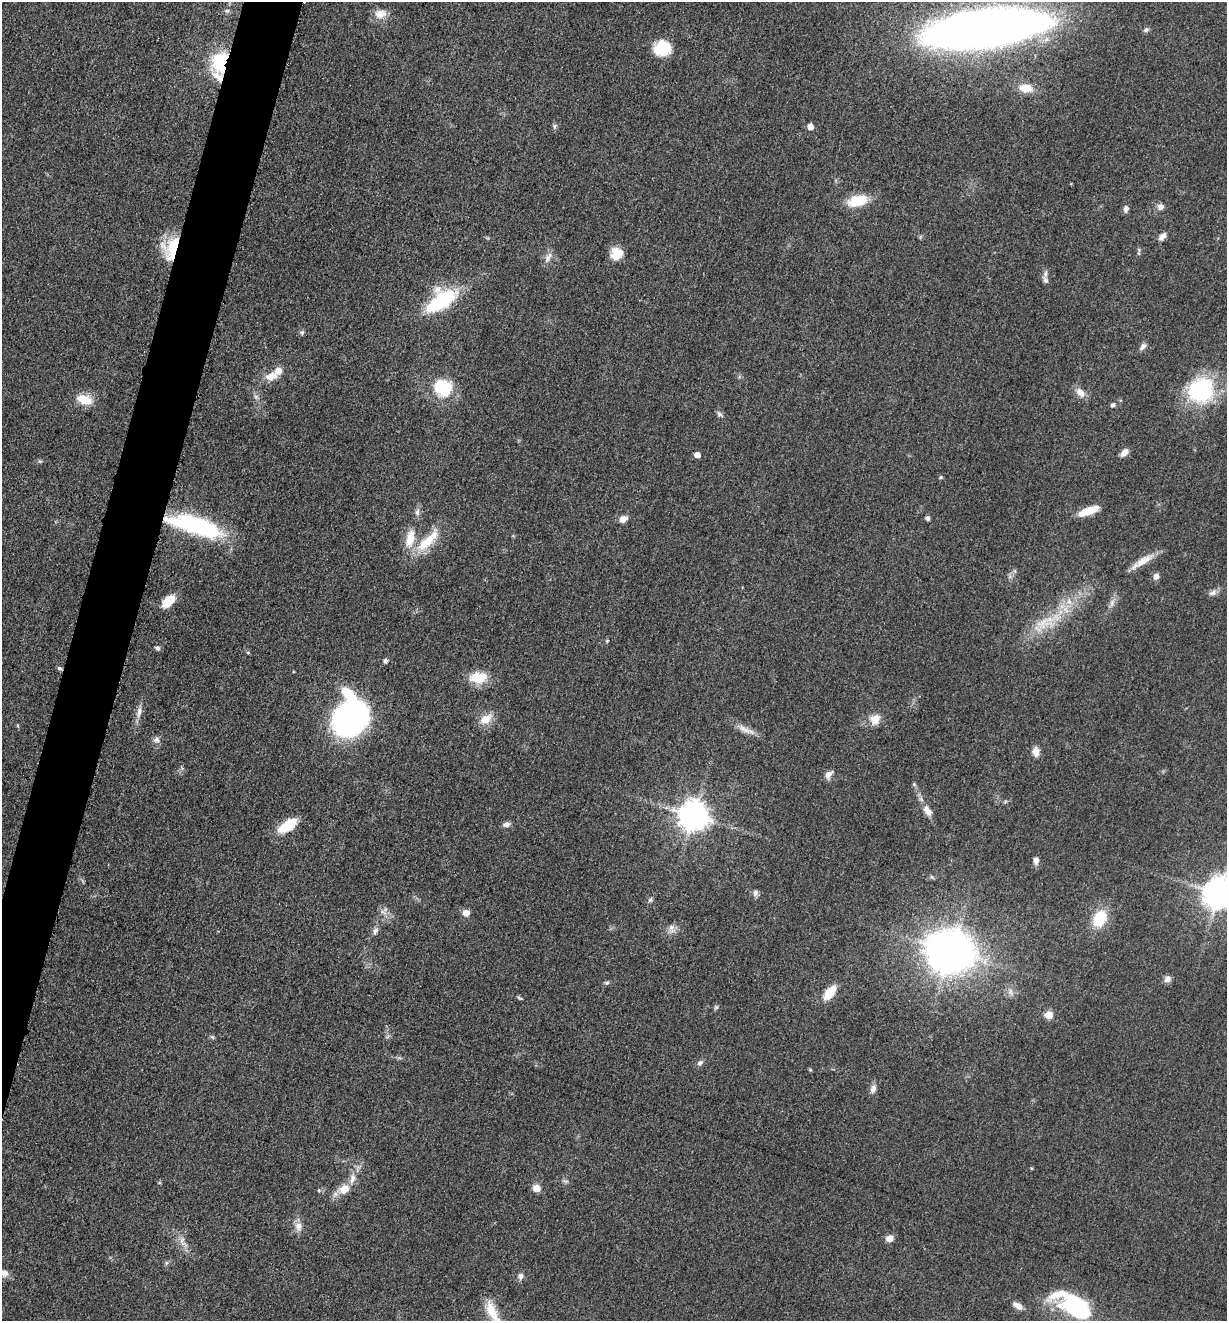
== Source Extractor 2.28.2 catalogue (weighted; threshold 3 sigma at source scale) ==
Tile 7 of 4 x 4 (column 3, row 2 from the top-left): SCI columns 2716-3940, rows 2648-3966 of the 5307 x 5292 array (HDU 1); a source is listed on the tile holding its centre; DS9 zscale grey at full resolution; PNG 1229 x 1323 px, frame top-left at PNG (2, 2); no overlay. Shown black and unused: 4% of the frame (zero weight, under 3 of 5 exposures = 1% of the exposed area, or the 3 px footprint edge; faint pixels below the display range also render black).
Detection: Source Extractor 2.28.2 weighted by HDU 2 'WHT'; one run over the whole footprint, this tile lists its part. Background 0.05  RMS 0.0056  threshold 0.025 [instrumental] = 3 sigma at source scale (4.5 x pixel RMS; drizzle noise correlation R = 1.50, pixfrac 1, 0.05/0.05 arcsec/px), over >= 5 px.
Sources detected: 103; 2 inside a brighter object's white glare — not listed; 3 inside a brighter listed object's ellipse — not listed separately; the other 98 listed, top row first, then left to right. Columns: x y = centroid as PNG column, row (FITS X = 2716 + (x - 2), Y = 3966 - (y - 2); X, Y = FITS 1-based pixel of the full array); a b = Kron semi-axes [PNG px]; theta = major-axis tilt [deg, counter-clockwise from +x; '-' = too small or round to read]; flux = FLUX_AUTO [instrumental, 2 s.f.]
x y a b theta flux
227 11 6 5 - 1.2
381 14 16 11 1 6.2
985 30 94 26 8 670
1146 30 8 6 36 1.4
662 48 18 16 14 17
221 62 15 12 78 40
1026 88 12 8 -12 8.8
555 126 7 6 - 1.3
810 127 5 5 - 6.2
858 200 22 11 13 17
1160 207 9 8 - 2.3
1126 209 8 6 77 2.1
1162 237 10 6 47 3.1
172 248 25 16 67 27
617 253 15 13 22 8.5
548 257 16 6 59 3.2
1046 280 10 7 -53 2.3
441 300 35 18 34 45
302 332 7 6 - 1.3
1143 347 11 6 49 2.1
271 376 17 10 16 6.6
443 388 22 20 -1 24
1201 390 33 30 35 47
1080 392 16 9 -48 4.6
256 396 7 6 - 1.5
84 399 19 10 -19 11
1113 405 5 5 - 1.7
720 414 11 5 -38 1.4
1124 453 10 7 45 3.7
697 455 5 5 - 4
40 461 6 5 - 0.85
941 477 5 4 - 0.74
1089 511 22 7 20 12
417 512 11 6 83 2.3
927 518 5 5 - 1.6
623 519 8 6 30 4.2
191 523 54 21 -8 57
410 538 24 11 78 11
426 542 31 13 42 17
1142 561 33 8 32 7.8
1015 571 6 4 -72 0.86
1156 576 8 7 - 2.4
1213 593 12 7 28 2.4
168 601 14 8 42 12
1069 601 10 8 -76 4.3
1112 603 10 6 65 2.4
1042 622 26 19 39 17
607 641 5 4 - 0.58
157 648 7 6 - 1.4
385 661 6 5 - 1.2
59 668 7 5 -17 1.1
478 677 24 14 3 12
139 712 18 7 78 3.9
486 719 18 11 31 7.4
875 719 13 12 - 6.6
351 720 30 26 51 200
744 729 25 8 -29 5.4
156 740 9 8 - 2.1
1036 752 11 7 -85 4.3
828 775 12 7 47 3.2
927 811 16 9 -58 4.8
694 816 9 9 - 860
506 824 9 6 11 2.3
287 826 24 11 34 15
1036 861 8 6 -89 2.8
932 877 7 4 -45 0.88
755 893 9 7 84 1.8
1219 893 10 9 - 1000
650 900 7 5 73 1.2
383 912 11 4 -33 2.1
466 913 7 7 - 3.9
1100 919 17 12 63 19
672 928 14 8 -65 3.3
375 931 10 6 57 2
950 951 18 16 -10 930
1167 979 9 8 - 2.4
607 983 7 5 3 1.1
1010 992 9 6 85 2.1
830 993 19 9 50 11
520 998 8 3 -27 0.83
716 1007 6 6 - 0.98
1049 1015 9 8 - 4.8
212 1037 6 5 - 0.93
700 1063 9 6 46 1.7
810 1070 5 4 - 0.62
873 1089 11 7 73 2.9
352 1178 16 8 76 5.2
536 1188 9 8 - 4.3
344 1189 13 10 35 8.2
298 1226 12 10 -86 4.1
889 1238 9 7 26 3.7
182 1240 12 6 90 3.3
166 1263 6 4 88 0.92
4 1273 14 8 -12 4.6
520 1276 8 7 - 2.3
1073 1305 49 22 -31 50
1018 1306 13 7 -31 3.6
492 1311 47 12 -66 15
Overlapping masked pixels (flux is a lower limit): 4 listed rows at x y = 221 62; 172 248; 191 523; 59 668
Isophote crosses this tile's border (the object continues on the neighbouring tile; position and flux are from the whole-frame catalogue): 3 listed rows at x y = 1219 893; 4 1273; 492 1311